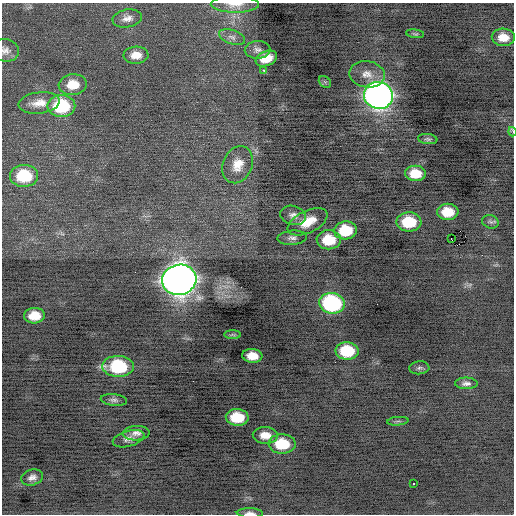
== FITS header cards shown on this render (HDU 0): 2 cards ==
NAXIS1  =                  512 / Axis length
NAXIS2  =                  512 / Axis length

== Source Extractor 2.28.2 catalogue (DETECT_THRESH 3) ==
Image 512 x 512 px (HDU 0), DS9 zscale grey, 1 PNG px = 1 image px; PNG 516 x 516 px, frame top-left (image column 1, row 512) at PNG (2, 3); each listed source drawn as its Kron ellipse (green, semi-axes under 4 px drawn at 4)
Background -0.387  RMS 0.85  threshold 2.55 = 3 sigma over >= 5 px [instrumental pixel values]
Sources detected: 49; all 49 listed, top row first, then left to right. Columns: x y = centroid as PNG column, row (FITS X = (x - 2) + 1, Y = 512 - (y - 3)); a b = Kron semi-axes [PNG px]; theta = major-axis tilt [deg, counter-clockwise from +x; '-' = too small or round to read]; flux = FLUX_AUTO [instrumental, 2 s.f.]
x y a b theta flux
235 4 24 8 -1 640
127 18 15 9 10 400
415 34 9 4 -7 87
232 37 14 7 -19 270
503 37 11 9 -3 730
6 50 13 11 -15 380
258 50 13 9 3 310
136 55 12 8 3 590
266 58 11 7 23 790
264 70 3 2 - 410
367 74 18 13 -9 710
325 82 7 5 -44 110
73 85 14 10 5 1000
378 95 14 13 - 39000
39 103 21 10 7 740
61 106 14 11 1 3800
513 132 5 2 - 430
428 139 10 5 -6 120
238 165 19 14 67 940
415 173 10 7 -2 1100
24 176 14 11 1 2600
448 212 10 8 -1 1100
293 215 13 9 -17 340
308 222 21 11 26 1200
409 222 12 9 1 2100
490 222 8 6 -18 150
345 230 11 9 4 2100
292 238 15 7 4 270
451 239 3 2 - 64
329 240 12 9 1 1600
179 280 17 15 14 71000
332 303 13 10 -8 7800
34 316 10 7 3 980
233 335 8 4 -1 100
347 351 11 8 -2 2500
252 356 10 7 -5 740
118 366 16 10 -2 3900
419 368 10 6 4 160
466 383 11 6 0 240
114 400 13 6 -6 200
237 417 11 8 -2 1600
398 421 11 3 5 110
136 433 13 7 3 330
265 435 12 8 -3 640
129 439 16 8 16 340
282 444 13 9 -2 2200
32 477 11 8 17 310
414 483 3 2 - 400
250 513 13 4 -2 250
At the frame edge (FLAGS 8, measured only in part): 4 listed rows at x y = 235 4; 6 50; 513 132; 250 513